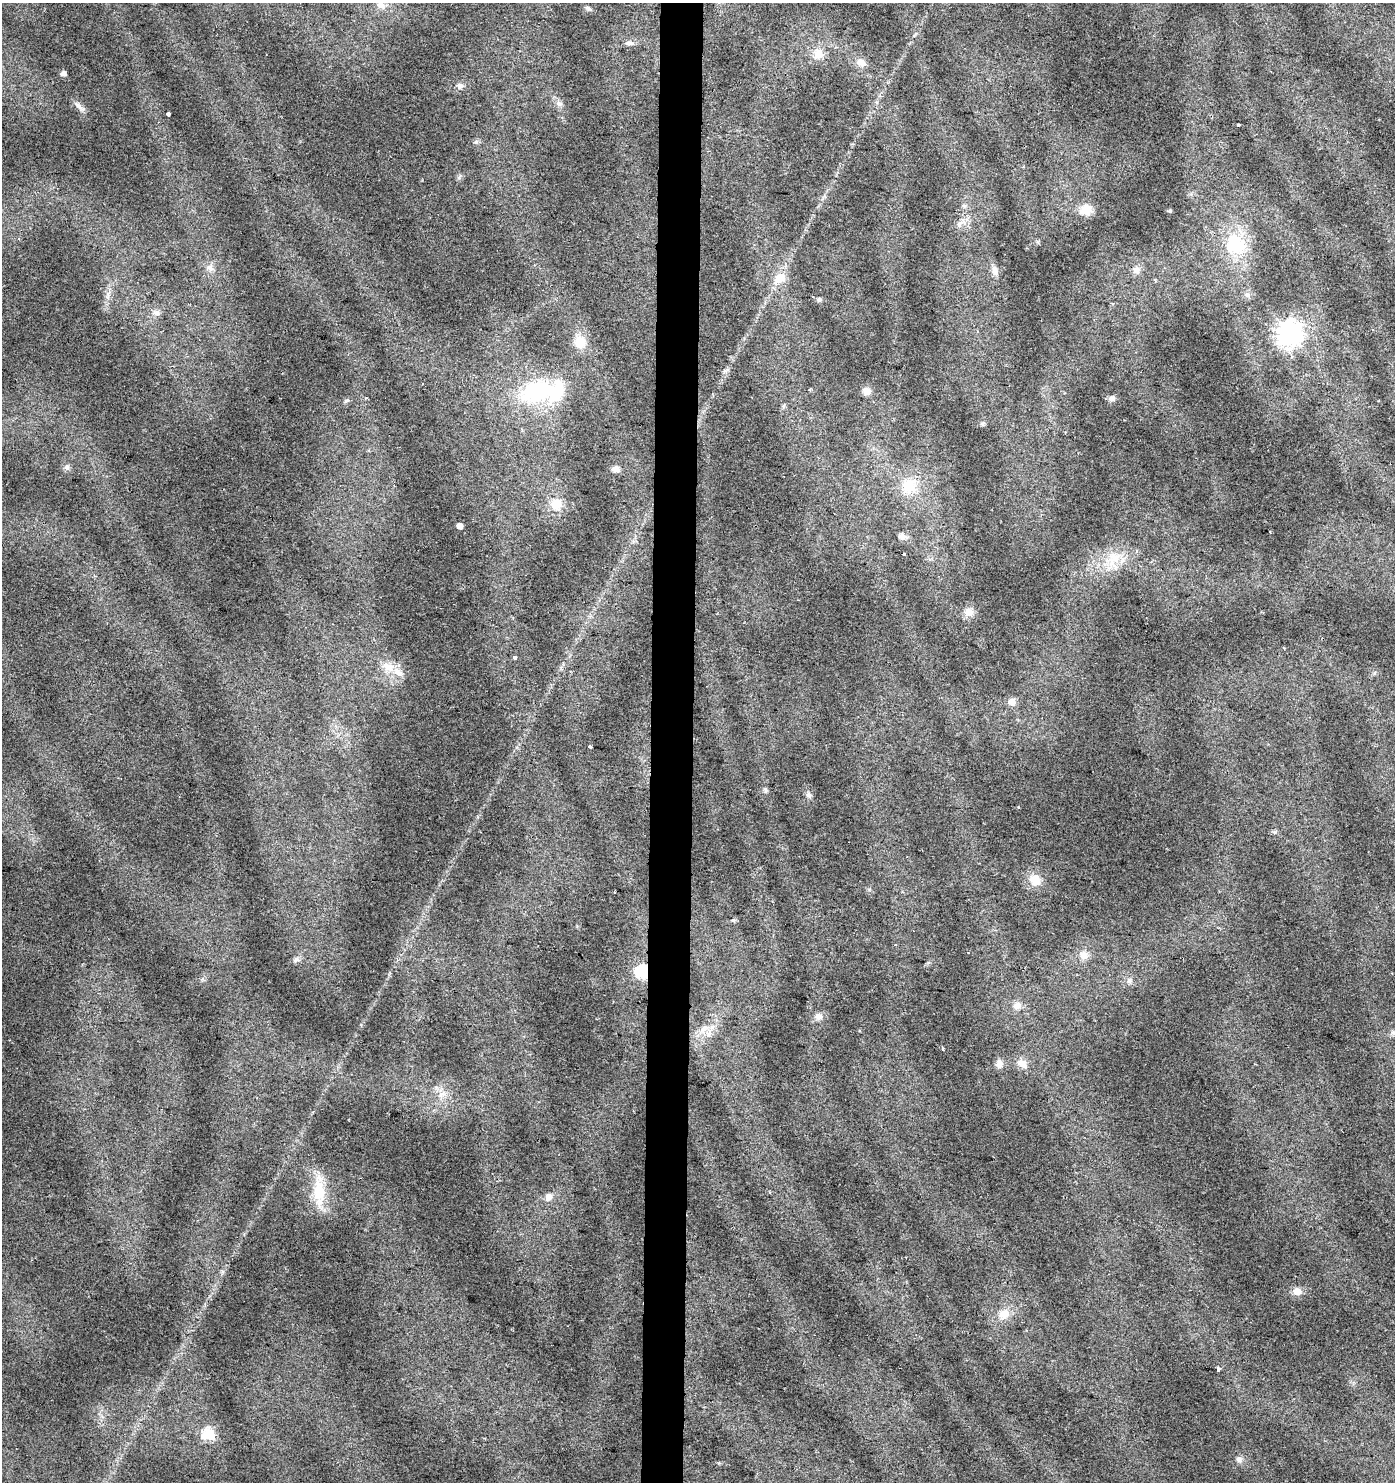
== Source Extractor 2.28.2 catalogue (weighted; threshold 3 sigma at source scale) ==
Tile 5 of 3 x 3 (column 2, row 2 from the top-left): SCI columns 1674-3066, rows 1482-2961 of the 4687 x 4448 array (HDU 1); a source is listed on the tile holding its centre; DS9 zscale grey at full resolution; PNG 1397 x 1484 px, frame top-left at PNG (2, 3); no overlay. Shown black and unused: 3% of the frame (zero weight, under 2 of 3 exposures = <1% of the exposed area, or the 3 px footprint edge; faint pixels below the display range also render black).
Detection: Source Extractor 2.28.2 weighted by HDU 2 'WHT'; one run over the whole footprint, this tile lists its part. Background 0.0641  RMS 0.0087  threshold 0.0392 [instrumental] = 3 sigma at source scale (4.5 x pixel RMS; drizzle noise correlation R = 1.50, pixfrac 1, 0.0396/0.0396 arcsec/px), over >= 5 px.
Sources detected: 72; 1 inside a brighter object's white glare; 2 cosmic-ray / hot-pixel residue — not listed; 1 inside a brighter listed object's ellipse — not listed separately; the other 68 listed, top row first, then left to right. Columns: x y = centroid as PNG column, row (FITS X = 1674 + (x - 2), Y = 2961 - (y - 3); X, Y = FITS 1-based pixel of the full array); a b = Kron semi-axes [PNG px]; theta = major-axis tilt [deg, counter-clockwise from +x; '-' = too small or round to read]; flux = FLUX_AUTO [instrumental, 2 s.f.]
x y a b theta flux
381 5 13 8 -30 5.3
588 8 9 5 -24 2
629 43 12 5 -7 3.2
818 54 14 13 - 11
861 62 12 9 -15 5.9
63 74 4 4 - 4.3
460 86 9 8 - 3.3
559 104 9 7 -13 3.3
78 105 14 6 -46 4.1
168 114 4 3 - 3.1
1239 124 3 3 - 1.2
1085 210 13 12 - 13
1170 211 5 4 - 1.1
959 224 9 6 90 3.4
1235 244 33 28 -52 47
210 268 10 8 -42 4.5
995 270 12 8 -70 4.7
1136 270 10 9 - 4.7
780 278 15 12 32 12
1155 280 5 3 - 1
819 300 6 5 - 1.6
156 313 9 7 -17 3.4
1290 334 8 8 - 790
580 342 17 14 -62 14
536 391 37 23 15 79
866 391 10 9 - 5.2
1112 399 8 7 - 3
346 400 6 4 2 1.4
982 424 6 5 - 1.5
67 467 8 7 - 2.6
616 469 10 7 -9 4.2
908 486 19 19 - 20
556 504 14 14 - 13
459 526 4 4 - 6.3
1270 532 3 2 - 0.65
902 536 10 7 -14 3.8
903 554 3 3 - 2.7
1114 559 24 17 46 24
969 612 11 10 - 7.2
514 657 3 3 - 39
388 667 16 11 -5 10
1012 702 10 10 - 5.1
590 747 3 3 - 1.8
765 790 7 5 -48 1.7
809 795 8 7 - 2.6
1018 807 3 2 - 1.1
1035 880 15 13 -49 13
733 920 6 5 - 1.6
1084 955 11 10 - 6.4
296 959 8 7 - 2.9
643 972 6 6 - 130
1129 981 7 5 69 2.1
1017 1006 11 9 7 5.5
819 1016 10 9 - 4.2
703 1029 11 8 45 5.8
1393 1033 7 4 -1 1.9
943 1049 4 3 - 1.7
1022 1063 13 10 -46 6.5
999 1064 9 7 87 4.8
442 1094 10 5 23 4.2
319 1192 32 17 -87 28
770 1192 3 3 - 1
549 1197 10 9 - 5.1
1297 1291 10 9 - 6.4
1004 1314 14 11 27 11
1218 1369 4 3 - 6.1
209 1434 6 6 - 96
1239 1459 9 7 14 3.3
Overlapping masked pixels (flux is a lower limit): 1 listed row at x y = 643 972
Unlisted compact peaks at least as high as the median listed source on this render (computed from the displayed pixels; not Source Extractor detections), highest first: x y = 476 142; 1275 832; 1038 242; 725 371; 719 1463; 459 178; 1374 673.